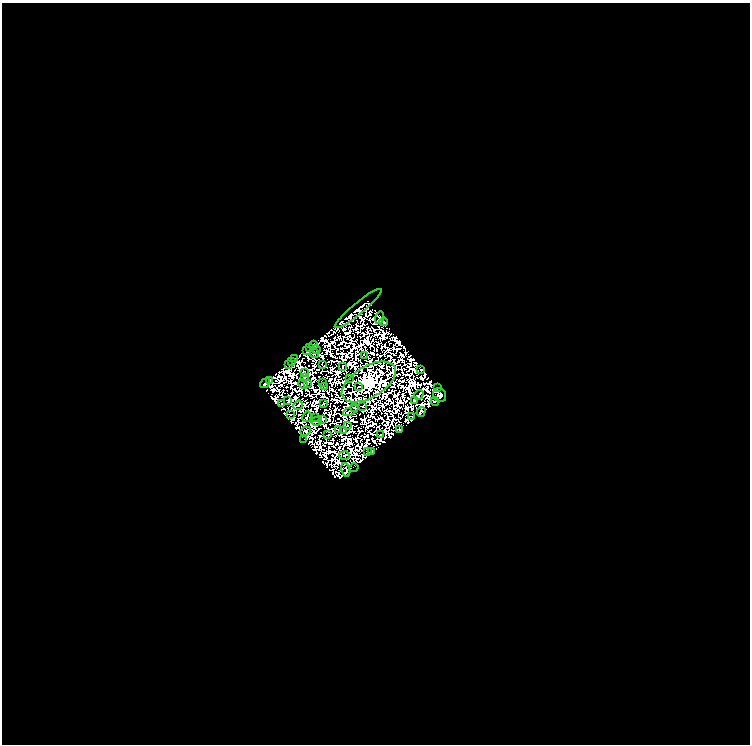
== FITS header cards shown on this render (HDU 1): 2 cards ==
NAXIS1  =                  748
NAXIS2  =                  742

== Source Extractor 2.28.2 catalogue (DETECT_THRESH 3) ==
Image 748 x 742 px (HDU 1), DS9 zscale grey, 1 PNG px = 1 image px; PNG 752 x 746 px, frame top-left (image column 1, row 742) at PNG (2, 3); each listed source drawn as its Kron ellipse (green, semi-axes under 4 px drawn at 4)
Background 0.0491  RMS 8.6e-06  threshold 2.57e-05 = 3 sigma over >= 5 px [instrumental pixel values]
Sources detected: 155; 97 with non-positive FLUX_AUTO (blend fragments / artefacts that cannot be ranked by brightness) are neither listed nor drawn; the other 58 listed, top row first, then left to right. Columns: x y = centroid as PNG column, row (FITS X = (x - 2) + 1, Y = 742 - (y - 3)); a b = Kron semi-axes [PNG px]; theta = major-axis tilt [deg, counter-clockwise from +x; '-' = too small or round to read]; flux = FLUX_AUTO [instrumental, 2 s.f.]
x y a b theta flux
358 309 30 5 39 8.6
379 318 6 3 72 1.5
384 322 4 4 - 1.7
313 345 4 2 - 1.7
309 347 3 3 - 0.048
316 350 4 2 - 0.051
307 351 4 3 - 0.3
315 354 4 2 - 1.3
365 356 3 2 - 0.97
295 358 2 2 - 0.38
291 362 3 2 - 0.48
322 364 4 2 - 1.1
288 365 2 2 - 0.21
343 366 3 2 - 0.86
421 370 2 2 - 0.085
304 372 4 2 - 0.81
305 378 2 2 - 0.52
349 379 2 2 - 1
270 380 4 2 - 1.1
369 382 30 15 31 820
265 383 5 4 - 3.2
307 383 2 2 - 2.1
323 383 3 2 - 0.63
303 384 5 4 - 0.11
325 386 3 2 - 0.3
359 387 2 2 - 1.2
437 387 2 2 - 0.17
419 395 5 2 - 1.5
440 395 7 6 - 4
415 400 3 2 - 0.98
288 401 4 2 - 1
435 401 4 3 - 0.41
323 403 3 2 - 1.1
282 404 3 2 - 1.2
298 405 5 2 - 1
363 406 3 2 - 0.8
354 408 3 3 - 0.16
351 411 8 4 27 0.85
421 412 5 3 - 0.82
291 414 3 2 - 0.61
411 416 3 2 - 0.69
307 417 5 2 - 0.053
315 417 4 2 - 0.82
322 419 3 3 - 0.63
317 421 5 3 - 0.063
347 426 4 3 - 0.92
339 429 2 2 - 0.59
344 430 3 2 - 1.2
399 430 4 4 - 1.4
306 431 5 3 - 0.19
328 435 3 2 - 0.49
381 435 2 2 - 0.54
304 439 2 2 - 1.8
367 452 3 2 - 1.4
372 452 3 3 - 2
345 455 5 4 - 0.28
354 468 5 2 - 0.75
346 470 7 4 -74 0.97
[97 non-positive-flux detections neither listed nor drawn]